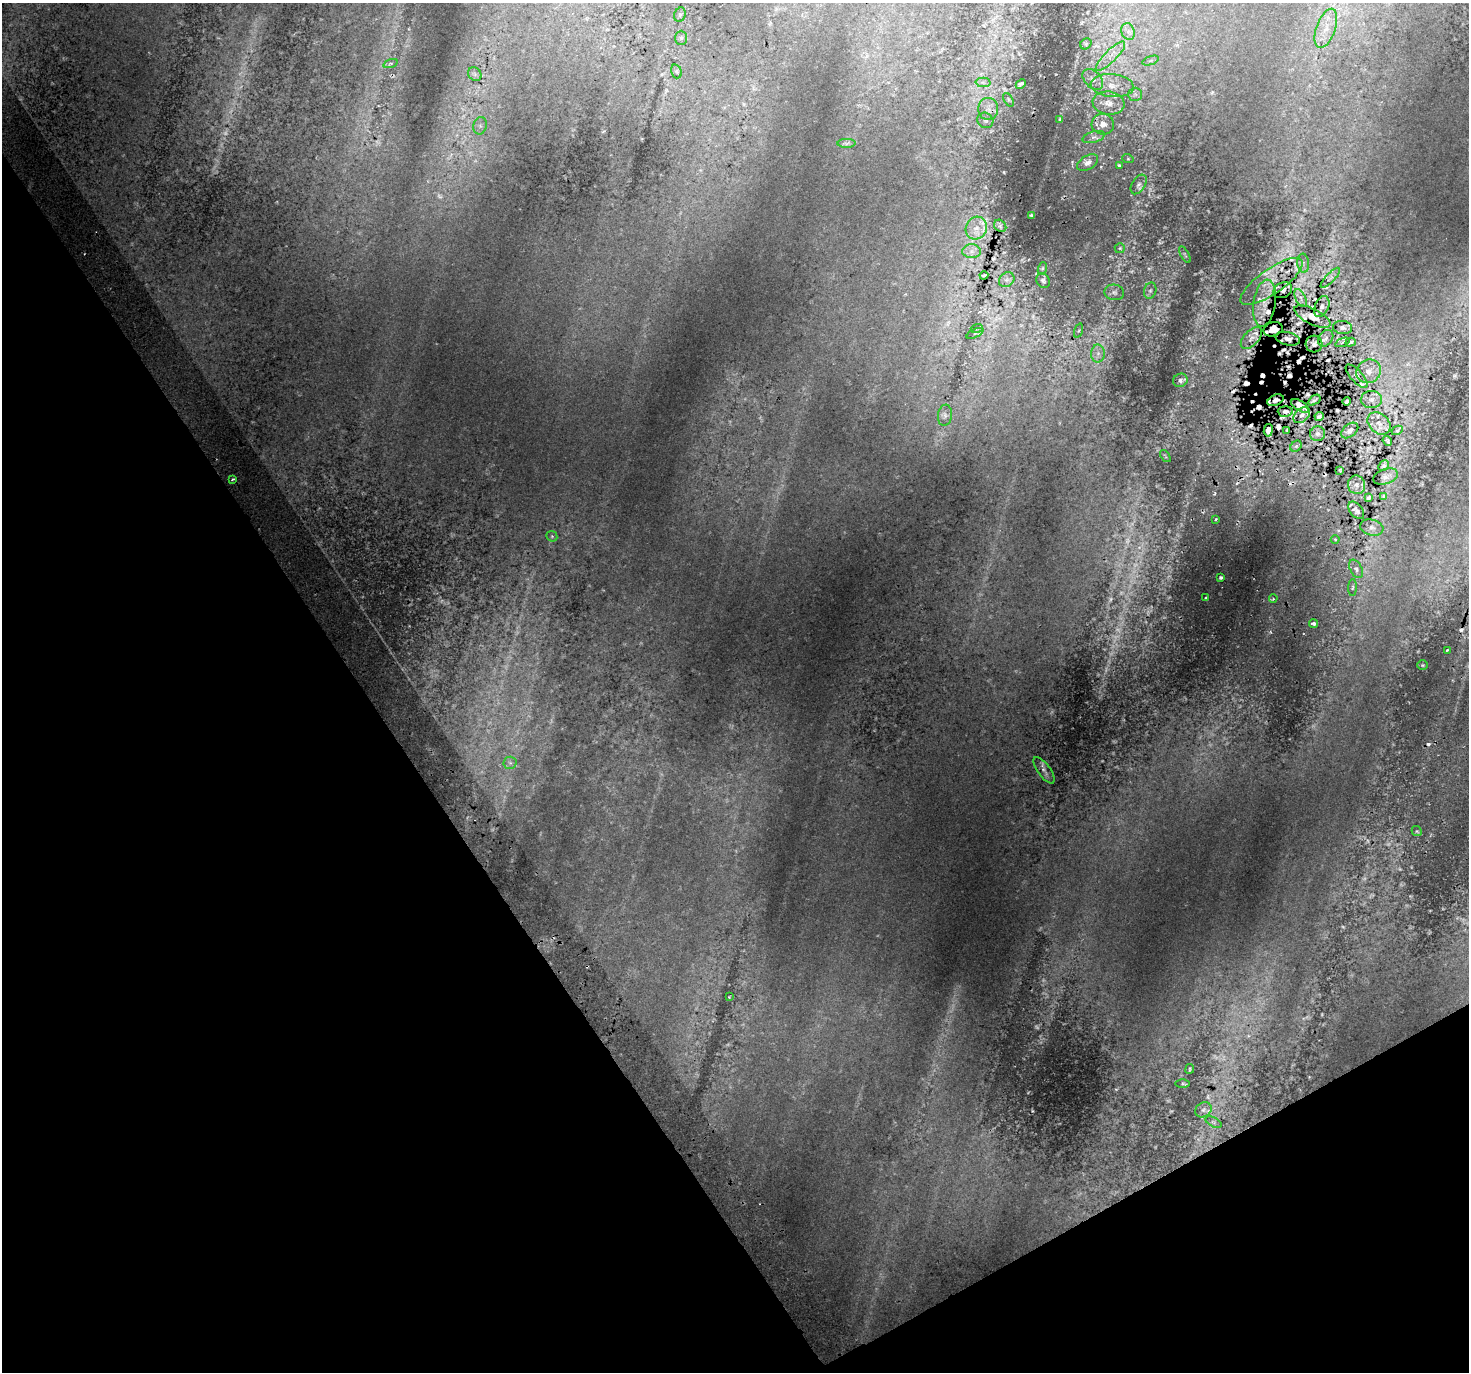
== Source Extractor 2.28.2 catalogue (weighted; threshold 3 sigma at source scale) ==
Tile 14 of 4 x 4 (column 2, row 4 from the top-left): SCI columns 1507-2973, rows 199-1568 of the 5943 x 5816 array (HDU 1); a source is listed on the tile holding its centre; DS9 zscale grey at full resolution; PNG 1471 x 1374 px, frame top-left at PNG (2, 3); each listed source drawn as its Kron ellipse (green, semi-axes under 4 px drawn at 4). Shown black and unused: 31% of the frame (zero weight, under 2 of 3 exposures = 3% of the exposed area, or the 3 px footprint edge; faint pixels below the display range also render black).
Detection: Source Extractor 2.28.2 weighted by HDU 2 'WHT'; one run over the whole footprint, this tile lists its part. Background 0.0633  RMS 0.015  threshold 0.0661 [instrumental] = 3 sigma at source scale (4.5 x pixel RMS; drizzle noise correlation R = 1.50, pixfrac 1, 0.0396/0.0396 arcsec/px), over >= 5 px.
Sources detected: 186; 36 too faint to see at this stretch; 26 cosmic-ray / hot-pixel residue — neither listed nor drawn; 15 inside a brighter listed object's ellipse — not listed separately; the other 109 listed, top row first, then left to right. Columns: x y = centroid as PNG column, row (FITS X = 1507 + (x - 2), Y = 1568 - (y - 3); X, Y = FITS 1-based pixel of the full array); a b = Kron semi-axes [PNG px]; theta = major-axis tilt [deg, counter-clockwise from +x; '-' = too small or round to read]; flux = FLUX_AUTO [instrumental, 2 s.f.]
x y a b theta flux
680 15 7 5 69 2.7
1326 28 20 9 70 22
1128 32 8 6 -70 6.5
681 38 7 6 - 3.5
1086 44 6 5 - 1.9
1110 56 20 6 45 15
1151 61 9 4 19 3.1
391 63 7 3 19 2.3
676 71 7 5 -74 2.3
475 74 7 6 - 4.3
1093 79 12 8 -44 9.6
983 82 7 5 -1 3.9
1021 84 5 3 - 3
1112 86 21 11 -6 25
1135 94 7 6 - 4.5
1008 100 7 4 -58 2.1
1109 103 16 11 -8 16
988 109 11 10 - 9.9
1060 119 3 2 - 1.8
985 120 8 7 - 4.1
1103 124 11 10 - 12
480 126 9 6 77 5.7
1094 137 11 5 16 5.7
847 143 9 4 0 3.6
1128 159 6 3 -18 1.7
1088 163 11 7 31 8.3
1119 165 4 4 - 2
1139 184 11 6 58 5.6
1031 215 2 2 - 1.4
1000 226 7 5 -43 2.9
976 228 11 10 - 14
1120 248 5 5 - 2.1
972 251 9 7 0 6.4
1185 255 9 3 -60 1.6
1303 263 9 6 -84 5.5
1042 268 6 4 70 1.8
984 275 4 2 - 1.7
1330 278 13 4 46 4.7
1007 280 8 6 41 5.1
1043 281 8 6 -59 3.5
1272 281 37 12 35 42
1283 290 10 7 29 7.7
1150 291 8 6 73 4.4
1114 292 10 7 -11 5.8
1300 298 10 5 -64 6.8
1264 303 23 11 82 26
1322 307 11 6 65 5.7
1312 317 20 7 -26 11
977 328 6 3 18 1.9
1343 328 9 6 -7 5.1
1273 329 10 7 15 13
1079 331 7 3 71 2.3
975 333 9 3 26 1.4
1251 338 13 7 46 8.9
1326 338 9 6 53 5.5
1288 339 12 6 -13 7.2
1342 342 7 2 21 1.5
1351 342 5 4 - 2.3
1314 344 8 8 - 6.7
1098 353 9 7 90 7.3
1369 371 13 11 36 13
1357 376 15 6 -47 5.3
1180 380 7 6 - 4.5
1275 400 8 5 24 4.7
1314 400 7 4 35 2.4
1371 400 10 8 1 8.2
1347 402 4 3 - 2.7
1300 406 10 5 -30 8.4
1285 411 7 5 -1 3.8
945 415 11 7 83 5.6
1302 415 10 6 42 6.5
1319 417 4 3 - 2.7
1379 423 13 9 -42 12
1268 430 6 4 81 4
1350 430 10 6 39 5.8
1397 430 6 4 28 1.9
1287 431 3 2 - 1.2
1318 434 7 7 - 4.8
1387 441 5 3 - 3
1296 446 6 5 - 2.6
1165 456 7 3 -54 1.6
1384 466 6 4 45 2.6
1340 470 3 2 - 1.5
1386 476 13 7 19 6.4
233 479 3 3 - 2.4
1356 485 9 8 - 7.9
1369 497 4 3 - 2.3
1383 497 4 3 - 2
1356 510 10 6 -50 4.8
1216 519 2 2 - 1.3
1372 528 12 8 -15 5.5
552 536 6 5 - 2
1335 539 4 3 - 1.2
1356 569 10 6 -63 5.1
1221 577 3 3 - 1.9
1353 587 8 4 88 2.7
1205 598 3 2 - 1.2
1273 599 4 3 - 1.4
1313 624 4 3 - 2.9
1447 650 3 2 - 1.2
1423 665 5 4 - 1.7
510 763 6 6 - 4.5
1044 770 15 6 -54 6.5
1417 831 5 4 - 2
729 997 3 2 - 1
1190 1069 5 2 - 1.3
1183 1083 7 4 -1 1.7
1203 1110 9 7 33 4.9
1213 1122 9 4 -27 2.9
Overlapping masked pixels (flux is a lower limit): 16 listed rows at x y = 1272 281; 1283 290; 1264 303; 1312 317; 1343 328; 1273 329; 1251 338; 1288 339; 1314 344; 1275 400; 1347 402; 1300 406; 1285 411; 1268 430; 1356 485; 1356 569
Unlisted compact peaks at least as high as the median listed source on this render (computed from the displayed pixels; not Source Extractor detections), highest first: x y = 1004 172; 1028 1093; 1116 1089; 1454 376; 1410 896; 604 131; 1081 23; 1178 403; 1215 493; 409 626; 1101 167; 1072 162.